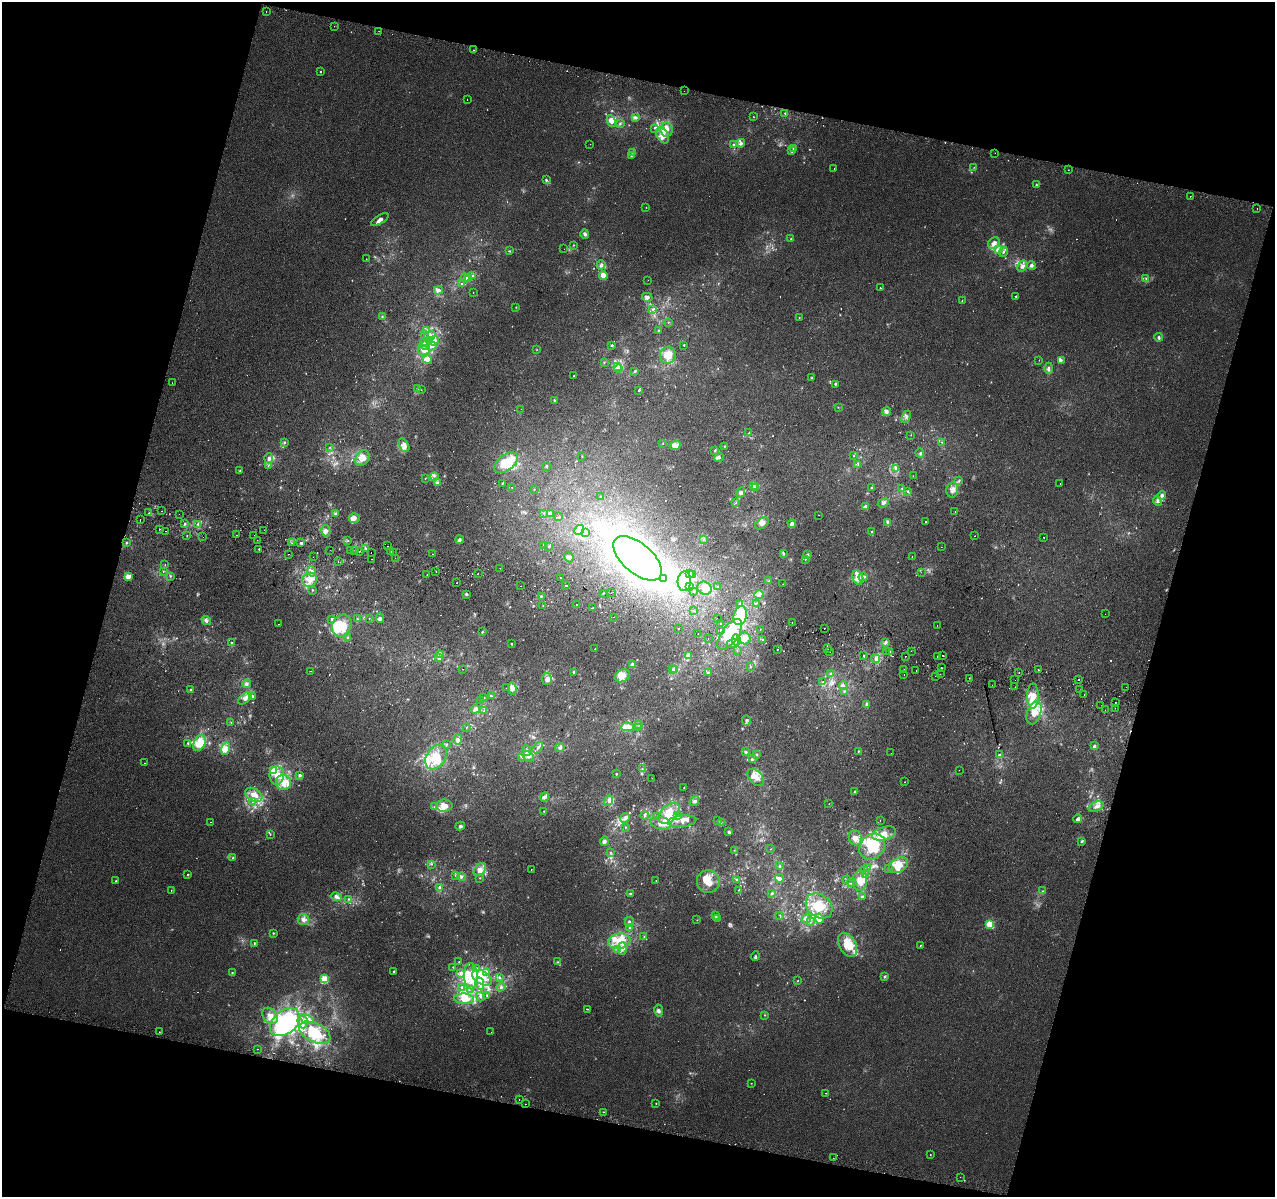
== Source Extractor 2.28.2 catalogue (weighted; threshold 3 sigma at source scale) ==
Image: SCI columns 18-5108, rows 325-5103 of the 5117 x 5367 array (HDU 1 of 3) = the unmasked area's bounding box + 8 px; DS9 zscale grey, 4 x 4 block average (1 PNG px = mean of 4 x 4 image px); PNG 1277 x 1199 px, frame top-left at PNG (2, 2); each listed source drawn as its Kron ellipse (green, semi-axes under 4 px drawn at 4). Shown black and unused: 31% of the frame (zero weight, under 2 of 3 exposures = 2% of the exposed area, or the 3 px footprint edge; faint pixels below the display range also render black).
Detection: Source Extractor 2.28.2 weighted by HDU 2 'WHT'. Background 0.0025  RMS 0.0034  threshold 0.0154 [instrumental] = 3 sigma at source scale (4.5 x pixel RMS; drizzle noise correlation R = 1.50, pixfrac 1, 0.0396/0.0396 arcsec/px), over >= 5 px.
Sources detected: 960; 36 too faint to see at this stretch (4 x 4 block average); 33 inside a brighter object's white glare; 41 cosmic-ray / hot-pixel residue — neither listed nor drawn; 19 coinciding with a brighter row at this scale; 104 inside a brighter listed object's ellipse — not listed separately; of the other 727, all 500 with FLUX_AUTO >= 0.766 (the completeness limit of this list) listed and drawn (227 fainter detections not listed), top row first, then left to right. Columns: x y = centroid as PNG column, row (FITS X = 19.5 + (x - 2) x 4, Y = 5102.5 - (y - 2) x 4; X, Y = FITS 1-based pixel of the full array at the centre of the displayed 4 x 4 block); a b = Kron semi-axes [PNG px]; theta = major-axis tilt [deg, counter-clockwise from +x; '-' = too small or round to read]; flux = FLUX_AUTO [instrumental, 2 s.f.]
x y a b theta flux
266 12 2 2 - 1.2
334 26 2 2 - 0.82
379 31 2 2 - 1.4
474 50 2 2 - 1.2
321 72 2 2 - 1.4
684 91 2 2 - 1.6
467 100 2 2 - 0.99
785 113 2 2 - 1.8
754 117 2 2 - 0.79
635 118 3 2 - 2
611 121 6 4 -62 13
620 124 3 2 - 2.4
655 128 4 2 - 2.9
667 130 7 6 - 14
663 135 9 5 -62 23
741 143 4 3 - 5.6
590 144 2 2 - 2.2
733 145 3 2 - 2.3
793 149 3 2 - 1.6
792 151 2 2 - 3.1
633 153 3 2 - 1.9
995 153 2 2 - 1.2
631 155 3 3 - 2.5
974 167 2 2 - 0.88
834 168 2 2 - 2.4
1068 170 2 2 - 0.98
546 180 3 3 - 2.5
1036 185 3 2 - 2
1190 196 2 2 - 1.2
646 208 2 2 - 0.85
1257 208 2 2 - 2.6
380 220 10 4 33 9.1
585 234 5 3 - 4.8
791 239 2 2 - 1.4
994 243 6 5 - 13
573 245 2 2 - 1.3
564 249 2 2 - 2.9
998 249 3 2 - 3.5
510 251 2 2 - 1.4
1003 252 5 2 - 4.1
366 259 2 2 - 0.95
601 265 5 4 - 5.5
1031 265 4 4 - 4.7
1022 266 6 3 64 6.5
472 276 2 2 - 2
603 276 4 4 - 16
465 278 4 3 - 4.3
469 278 2 2 - 1.6
1146 278 3 2 - 1
648 280 2 2 - 1.8
462 283 2 2 - 1.2
880 288 2 2 - 1.2
438 290 4 3 - 5.2
473 293 2 2 - 0.77
1016 296 3 2 - 2.3
647 297 5 4 - 5.6
962 301 2 2 - 1.2
516 307 2 2 - 0.99
653 309 3 2 - 2.7
382 316 3 2 - 1.4
799 317 2 2 - 0.85
668 322 2 2 - 1.1
426 330 2 2 - 0.91
658 330 2 2 - 1.5
424 334 2 2 - 1.6
429 336 6 3 29 8.4
1159 337 4 3 - 3.8
430 340 4 3 - 6
434 341 5 4 - 8.2
425 342 4 2 - 4.7
426 345 6 2 61 5.4
612 345 3 2 - 2.1
684 345 2 2 - 1.7
432 346 5 4 - 8.3
537 350 2 2 - 1.1
424 351 6 5 - 12
668 355 8 8 - 32
427 359 5 4 - 14
1039 360 2 2 - 1.5
1061 360 3 3 - 3.4
604 362 2 2 - 1.4
617 366 3 2 - 3.4
1049 368 5 3 - 5.1
619 369 4 2 - 3.6
635 371 2 2 - 3.5
574 376 2 2 - 0.96
812 378 2 2 - 0.82
172 383 2 2 - 0.96
835 384 3 3 - 2.6
417 389 2 2 - 1.9
421 390 2 2 - 0.79
639 390 2 2 - 2.7
554 400 2 2 - 2.2
838 407 2 2 - 0.79
521 409 2 2 - 0.77
887 412 4 3 - 7.7
906 417 6 2 67 3.9
749 433 2 2 - 0.98
911 435 2 2 - 0.83
942 442 2 2 - 0.97
285 443 3 3 - 2
663 443 2 2 - 1.1
404 445 7 4 -62 11
675 446 5 4 - 16
725 446 2 2 - 1.1
330 447 2 2 - 0.81
714 451 3 2 - 1.8
920 453 5 3 - 2.9
582 456 2 2 - 0.92
853 456 2 2 - 0.8
719 457 5 4 - 4.8
269 458 5 4 - 6.3
362 458 8 6 55 22
506 463 13 8 37 73
858 465 2 2 - 1.5
268 466 2 2 - 1
547 466 3 2 - 2.1
896 469 3 2 - 2.2
240 471 2 2 - 1.2
434 476 3 2 - 2.2
913 476 2 2 - 0.9
425 478 2 2 - 0.89
959 481 4 2 - 2.6
438 483 4 2 - 2.8
502 483 2 2 - 0.8
1060 484 2 2 - 1.2
754 485 3 3 - 3.1
512 488 2 2 - 1.8
755 488 3 2 - 3.3
871 488 2 2 - 2.2
902 488 2 2 - 1
534 489 2 2 - 0.97
952 490 8 6 81 11
908 491 2 2 - 1.4
741 492 5 4 - 5
1162 495 4 4 - 5.6
601 497 2 2 - 1
1157 501 5 2 - 3.1
736 503 2 2 - 1.2
883 503 6 3 29 4.6
865 507 3 2 - 7.3
162 511 2 2 - 2.4
955 511 2 2 - 1.1
149 513 2 2 - 2.7
544 513 2 2 - 1
550 513 3 2 - 2.6
179 514 2 2 - 1.6
336 514 3 2 - 2.5
819 515 2 2 - 8.2
559 517 2 2 - 1.2
354 518 5 4 - 13
140 519 2 2 - 3.1
887 522 4 3 - 2.5
925 522 2 2 - 1.3
762 523 7 4 38 9.3
185 524 3 2 - 2.5
197 524 2 2 - 1.5
792 524 4 4 - 6.9
159 529 2 2 - 2.3
264 530 2 2 - 1.1
579 530 5 4 - 8.2
165 531 2 2 - 3.9
326 531 6 4 -76 8.2
872 531 2 2 - 1.1
586 533 2 2 - 0.85
237 535 2 2 - 1.6
187 536 2 2 - 1.2
254 536 2 2 - 2.2
974 536 2 2 - 1.7
203 537 2 2 - 1.2
1044 537 2 2 - 1.3
703 539 2 2 - 1.4
257 540 2 2 - 1.4
348 540 2 2 - 7.3
460 540 4 3 - 4
126 543 2 2 - 2.4
292 543 2 2 - 1.1
301 543 3 3 - 3.7
544 545 2 2 - 2
387 546 2 2 - 1
549 547 2 2 - 1.1
941 547 2 2 - 1.1
365 548 3 2 - 2
259 549 2 2 - 1.2
330 550 2 2 - 0.87
350 550 2 2 - 1
355 551 2 2 - 1.5
359 551 2 2 - 4
391 552 2 2 - 4.1
393 552 2 2 - 3.8
371 553 2 2 - 3
783 553 3 2 - 1.8
288 554 2 2 - 1.5
433 554 2 2 - 2.5
808 555 3 3 - 2.6
912 556 2 2 - 4.7
313 557 2 2 - 1.1
569 557 5 4 - 5
395 558 2 2 - 2.1
638 558 29 15 -40 180
372 559 2 2 - 3.3
805 559 2 2 - 0.93
338 561 2 2 - 1.8
165 565 2 2 - 0.89
500 568 2 2 - 4.5
163 571 2 2 - 1.1
311 571 5 3 - 5.2
436 572 2 2 - 0.82
921 572 2 2 - 2.9
478 573 2 2 - 2.9
689 574 3 2 - 1.9
427 575 2 2 - 2.2
692 575 3 2 - 2.2
170 576 3 2 - 1.9
128 577 2 2 - 64
858 577 7 5 -74 21
863 577 5 3 - 4.2
560 578 2 2 - 3.1
664 578 2 2 - 0.84
310 580 7 7 - 17
684 581 10 6 87 48
769 581 2 2 - 1
457 583 2 2 - 1.2
783 584 2 2 - 2
521 586 2 2 - 7
566 586 2 2 - 4.7
717 586 2 2 - 0.81
689 587 4 2 - 3.2
705 588 7 6 - 17
312 590 2 2 - 0.99
694 591 2 2 - 1.3
604 593 2 2 - 0.95
611 593 2 2 - 0.9
466 594 3 3 - 2.5
759 595 5 3 - 6.9
541 596 3 2 - 1.9
740 603 3 2 - 2
756 603 3 2 - 1.5
576 604 2 2 - 2.3
543 606 2 2 - 0.9
592 608 2 2 - 2
693 611 2 2 - 3.2
1105 614 2 2 - 0.81
740 616 9 6 74 87
613 617 2 2 - 2
369 618 2 2 - 0.92
380 618 5 3 - 5.2
717 618 2 2 - 2.4
332 619 2 2 - 5.7
357 619 2 2 - 1.1
206 620 5 2 - 3.9
792 622 2 2 - 5.2
721 623 2 2 - 3.4
279 624 2 2 - 2.6
342 626 11 9 63 59
937 626 2 2 - 1.4
678 628 2 2 - 4.3
825 628 2 2 - 2.3
760 629 2 2 - 0.88
721 630 2 2 - 1.9
482 632 3 2 - 2
698 633 2 2 - 0.79
730 634 18 8 55 77
348 638 4 2 - 2.8
745 638 6 6 - 16
708 639 2 2 - 1.6
736 640 6 4 -80 12
763 640 2 2 - 1.2
231 642 2 2 - 1.3
885 642 3 2 - 2.7
512 643 2 2 - 1.3
733 643 6 4 21 8.8
828 648 2 2 - 5.2
595 649 2 2 - 0.78
777 649 2 2 - 1.7
737 650 2 2 - 0.77
886 651 2 2 - 1.2
911 651 2 2 - 2.3
830 652 2 2 - 2.8
890 652 3 3 - 3
441 654 2 2 - 1
688 655 3 2 - 2.8
943 655 2 2 - 3.5
864 656 2 2 - 1.8
905 656 2 2 - 14
937 657 2 2 - 1.8
438 658 3 2 - 2.6
876 659 4 4 - 6.5
632 664 4 3 - 5.7
750 666 2 2 - 1.4
941 668 2 2 - 3.1
463 669 2 2 - 2.9
672 669 3 2 - 2.8
904 669 2 2 - 1.4
675 670 2 2 - 2.4
1038 670 2 2 - 1.9
311 671 2 2 - 0.87
916 671 2 2 - 1.6
573 672 3 2 - 2.5
1019 672 2 2 - 1.5
708 673 3 3 - 4.1
831 673 3 2 - 2.2
940 674 2 2 - 1
904 675 2 2 - 1.7
622 676 8 6 32 20
935 676 2 2 - 2.9
969 678 2 2 - 0.92
547 679 6 5 - 10
1015 680 2 2 - 0.88
1078 680 2 2 - 2.8
823 682 3 3 - 3.2
247 684 4 4 - 5.1
992 685 2 2 - 6.2
843 686 4 3 - 4
1015 687 2 2 - 1.5
1126 687 2 2 - 1.3
507 688 2 2 - 0.9
512 688 6 4 -83 14
191 690 2 2 - 2.4
1080 690 2 2 - 5.3
844 691 2 2 - 1.8
1084 695 2 2 - 2.2
252 696 4 3 - 6.2
491 696 3 2 - 2.3
1033 696 12 6 89 22
484 697 2 2 - 0.9
245 698 8 4 40 11
481 701 3 2 - 2.3
1115 702 2 2 - 1.2
867 704 3 2 - 7.1
1101 706 2 2 - 1.4
1115 708 2 2 - 2.6
475 709 4 2 - 4.2
1105 710 2 2 - 0.92
484 711 2 2 - 1.1
1034 713 12 7 71 26
746 720 5 2 - 3.2
231 722 2 2 - 0.94
639 725 2 2 - 1
627 727 6 4 -1 28
638 727 2 2 - 1.3
466 728 2 2 - 0.87
458 740 5 4 - 6.5
188 743 4 2 - 1.5
199 743 8 5 62 44
446 744 2 2 - 1.1
1094 746 3 2 - 3.9
538 748 6 2 53 4.2
560 748 5 2 - 3.2
226 749 6 4 75 13
527 750 5 4 - 6.3
858 751 2 2 - 1.5
746 752 3 3 - 2.5
891 753 2 2 - 3.3
756 755 3 2 - 3.2
999 755 3 2 - 2.7
528 756 6 4 -32 8.3
436 757 13 9 57 44
521 757 2 2 - 1.1
752 759 4 3 - 2.7
144 763 2 2 - 1.2
642 769 2 2 - 0.84
959 770 2 2 - 1.1
274 771 4 3 - 35
616 774 2 2 - 1.8
277 775 9 7 -90 26
300 775 3 3 - 4.3
756 777 10 6 -49 17
652 778 2 2 - 2.2
283 782 7 7 - 22
904 782 2 2 - 2.8
684 788 2 2 - 0.83
855 791 3 2 - 1.8
254 795 9 6 -31 19
544 797 5 3 - 8.6
609 801 5 3 - 5.8
694 801 5 4 - 6.1
252 802 2 2 - 0.92
829 804 2 2 - 0.89
444 806 8 6 0 19
435 807 3 2 - 2.3
1096 807 8 4 19 9.1
544 811 2 2 - 1.2
669 813 13 8 44 36
644 815 4 3 - 3.3
656 816 2 2 - 0.85
678 816 3 3 - 2.6
625 818 5 4 - 7
1078 819 4 3 - 6.4
682 821 14 6 5 16
718 821 2 2 - 0.88
880 821 2 2 - 1
211 822 2 2 - 1.8
721 822 2 2 - 0.8
661 823 10 6 -9 20
460 826 4 4 - 4.3
626 827 2 2 - 0.96
728 832 3 2 - 2.3
884 833 12 6 15 23
270 834 2 2 - 0.89
855 838 7 6 - 14
604 841 5 4 - 4.6
1082 841 4 2 - 2.2
872 846 14 11 47 70
770 849 3 2 - 0.78
734 850 2 2 - 0.88
610 852 2 2 - 1.2
233 858 3 2 - 1.7
431 864 2 2 - 1.6
899 865 10 7 32 34
780 866 2 2 - 2.4
868 868 2 2 - 2
889 868 2 2 - 0.87
480 869 7 5 49 11
531 870 2 2 - 1.3
865 871 2 2 - 0.99
866 874 3 2 - 1.9
188 875 2 2 - 3.4
456 875 2 2 - 1.6
462 877 4 3 - 4.3
480 878 2 2 - 0.81
779 878 4 4 - 6.4
736 879 3 2 - 2.1
656 880 2 2 - 0.81
846 880 2 2 - 0.86
860 880 10 7 85 21
116 881 2 2 - 2.2
708 881 11 11 - 27
852 883 5 2 - 3.7
439 887 3 2 - 1.9
171 890 2 2 - 1
739 890 2 2 - 0.99
1043 891 3 2 - 1.9
772 893 4 3 - 3
630 894 3 2 - 2
862 896 2 2 - 3.4
336 897 6 4 -13 7.1
348 899 2 2 - 1.4
819 906 14 11 -38 54
780 915 2 2 - 0.92
716 916 3 2 - 2.6
717 918 2 2 - 0.98
806 918 5 2 - 4.7
303 919 5 5 - 9.6
819 919 5 4 - 24
697 920 2 2 - 0.78
629 922 5 3 - 3.3
810 922 2 2 - 1.5
990 924 2 2 - 70
629 928 2 2 - 1.5
273 933 2 2 - 1.9
644 937 2 2 - 1.1
619 941 11 7 8 32
254 943 3 2 - 1.9
848 945 13 8 -61 45
920 945 2 2 - 1.2
617 949 3 3 - 4.4
622 949 6 3 88 8.6
755 956 5 2 - 2.6
459 962 2 2 - 0.81
557 962 3 2 - 2.1
453 967 2 2 - 1.1
476 968 2 2 - 2.1
394 971 2 2 - 3.7
487 972 3 3 - 3.2
232 973 2 2 - 1.3
460 973 4 2 - 3.6
471 976 13 7 -88 31
885 976 2 2 - 6.3
482 978 11 6 -30 27
500 978 2 2 - 2
325 979 2 2 - 98
798 981 2 2 - 1.1
480 984 6 4 -77 9.6
462 987 3 3 - 2.5
501 987 4 3 - 4.3
470 989 2 2 - 1.3
487 995 2 2 - 1.7
480 997 5 3 - 3.3
464 999 10 5 -2 27
588 1009 2 2 - 1.5
659 1011 6 3 -80 5.8
765 1015 2 2 - 0.97
270 1016 9 6 -52 15
307 1019 7 3 -20 7.3
303 1021 7 5 -84 12
285 1022 17 11 39 230
159 1032 2 2 - 2.2
491 1032 2 2 - 0.95
315 1033 17 9 -26 72
258 1049 2 2 - 1.2
751 1083 2 2 - 0.81
825 1093 2 2 - 2.1
519 1100 2 2 - 2.5
656 1103 2 2 - 0.99
525 1104 2 2 - 1.9
603 1112 2 2 - 0.98
930 1155 2 2 - 1
833 1158 2 2 - 2.4
960 1177 2 2 - 0.93
Diffuse or blended objects may show on this block-average render without a row.